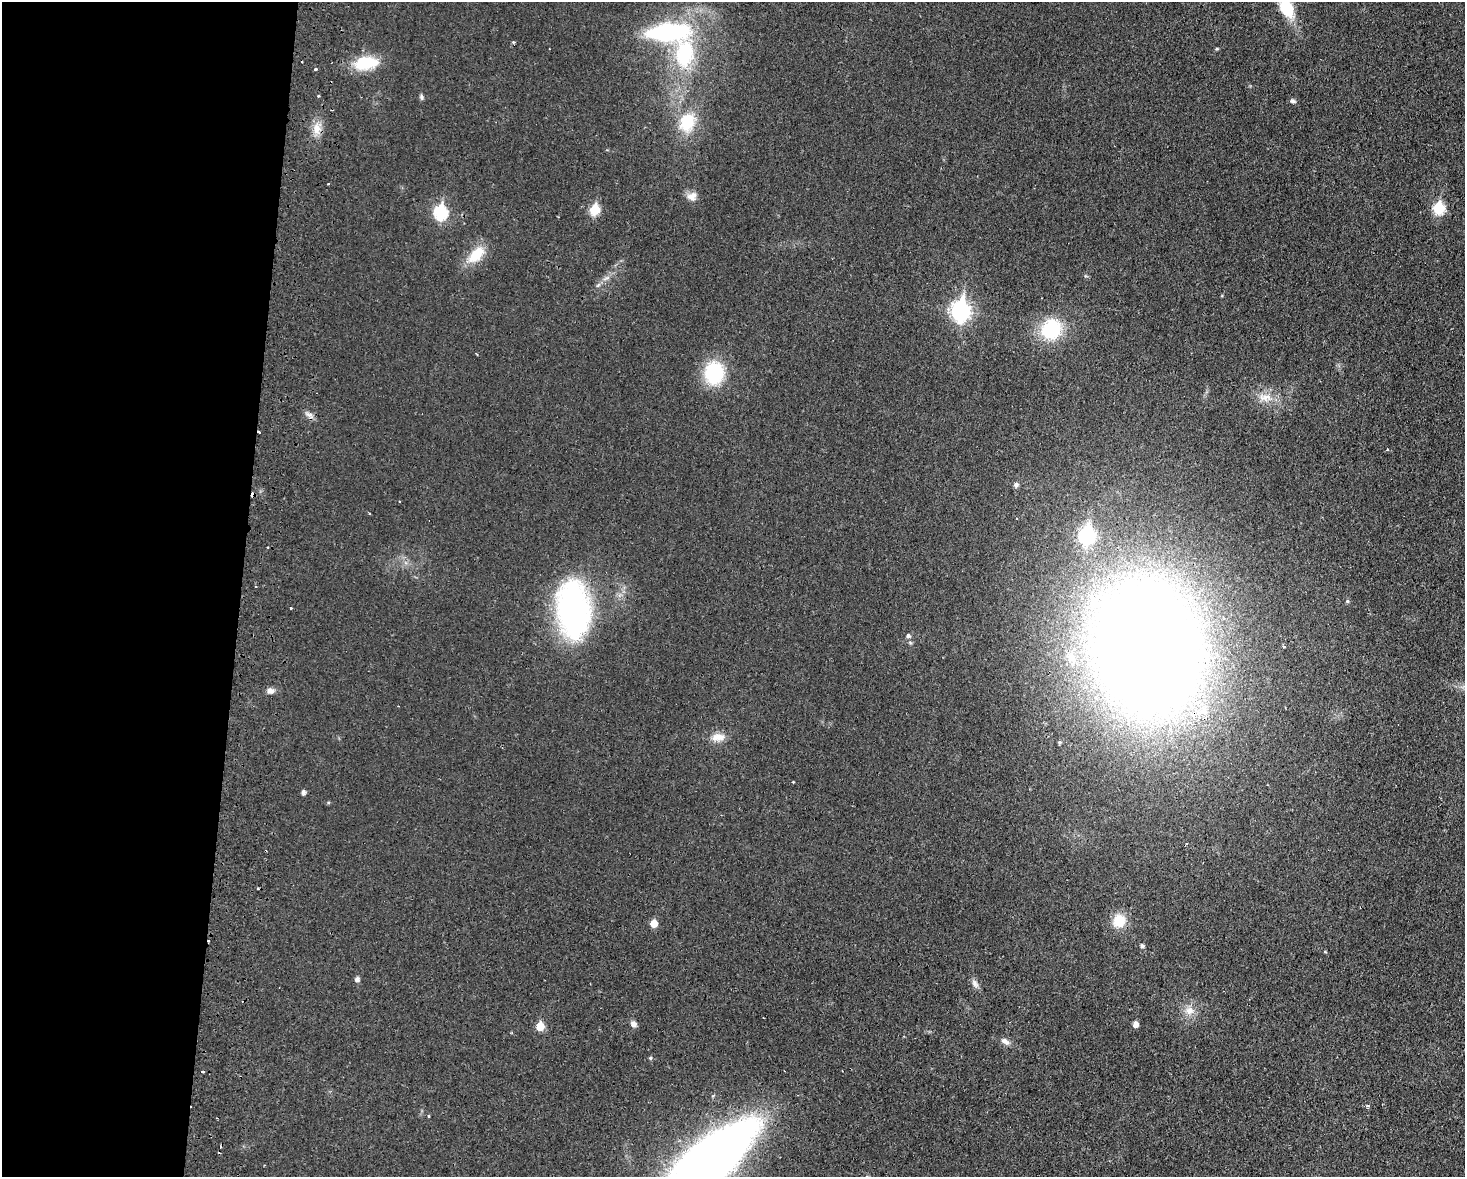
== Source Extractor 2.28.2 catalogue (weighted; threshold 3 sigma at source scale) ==
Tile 4 of 3 x 4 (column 1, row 2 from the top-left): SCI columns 172-1634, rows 2365-3539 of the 4845 x 4726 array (HDU 1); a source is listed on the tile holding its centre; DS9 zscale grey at full resolution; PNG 1467 x 1179 px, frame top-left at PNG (2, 2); no overlay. Shown black and unused: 16% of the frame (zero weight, under 2 of 3 exposures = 3% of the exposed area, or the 3 px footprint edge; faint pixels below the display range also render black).
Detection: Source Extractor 2.28.2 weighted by HDU 2 'WHT'; one run over the whole footprint, this tile lists its part. Background 0.0351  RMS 0.0056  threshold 0.025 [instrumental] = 3 sigma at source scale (4.5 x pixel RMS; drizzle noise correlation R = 1.50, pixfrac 1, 0.05/0.05 arcsec/px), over >= 5 px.
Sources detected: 59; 6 cosmic-ray / hot-pixel residue — not listed; the other 53 listed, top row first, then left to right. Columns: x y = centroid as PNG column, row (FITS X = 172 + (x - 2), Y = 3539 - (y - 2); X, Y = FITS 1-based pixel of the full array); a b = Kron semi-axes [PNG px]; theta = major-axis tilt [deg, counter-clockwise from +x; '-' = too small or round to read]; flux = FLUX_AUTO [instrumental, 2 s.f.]
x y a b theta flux
1286 7 24 14 -63 20
668 32 42 17 3 74
513 42 5 3 - 0.55
1217 49 5 3 - 0.52
684 54 31 20 86 41
366 63 28 15 9 20
316 69 3 3 - 1.2
318 96 3 2 - 0.73
421 97 7 5 -81 1
1292 101 6 5 - 1.3
687 122 28 21 76 20
317 129 16 10 86 6.1
328 184 3 2 - 0.76
692 196 13 11 33 4.2
1438 208 6 6 - 39
595 210 6 6 - 25
441 212 7 6 - 61
476 255 24 12 46 14
598 285 8 4 36 1.1
961 311 9 8 - 210
1051 329 19 18 - 34
714 373 26 21 83 31
1265 398 20 9 4 6.6
309 415 7 5 0 1.7
259 432 3 3 - 2.3
1016 485 6 6 - 1.6
1087 535 9 7 83 110
1347 601 5 4 - 0.87
573 609 54 30 -85 140
908 636 6 5 - 1.3
1284 646 3 3 - 0.79
1148 648 90 70 -79 1600
1071 658 14 10 41 5.9
270 691 9 7 -9 2.6
718 737 18 10 4 5.8
1059 742 5 4 - 0.73
793 782 2 2 - 0.48
303 792 5 4 - 1.9
1119 921 16 15 - 11
654 923 5 5 - 9.2
1142 946 5 4 - 1.4
357 979 5 5 - 1.9
975 983 12 6 -57 2.4
1189 1011 13 12 - 5.7
633 1024 8 7 - 2.4
1135 1024 5 5 - 3.4
540 1026 5 5 - 13
1005 1041 13 7 -35 2.5
650 1058 5 4 - 0.62
202 1072 3 3 - 1.3
1368 1106 3 3 - 3.5
428 1116 4 3 - 0.47
704 1165 76 25 41 800
Overlapping masked pixels (flux is a lower limit): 2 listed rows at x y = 259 432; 1148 648
Isophote crosses this tile's border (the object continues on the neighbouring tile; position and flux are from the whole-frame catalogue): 2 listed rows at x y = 1286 7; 704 1165